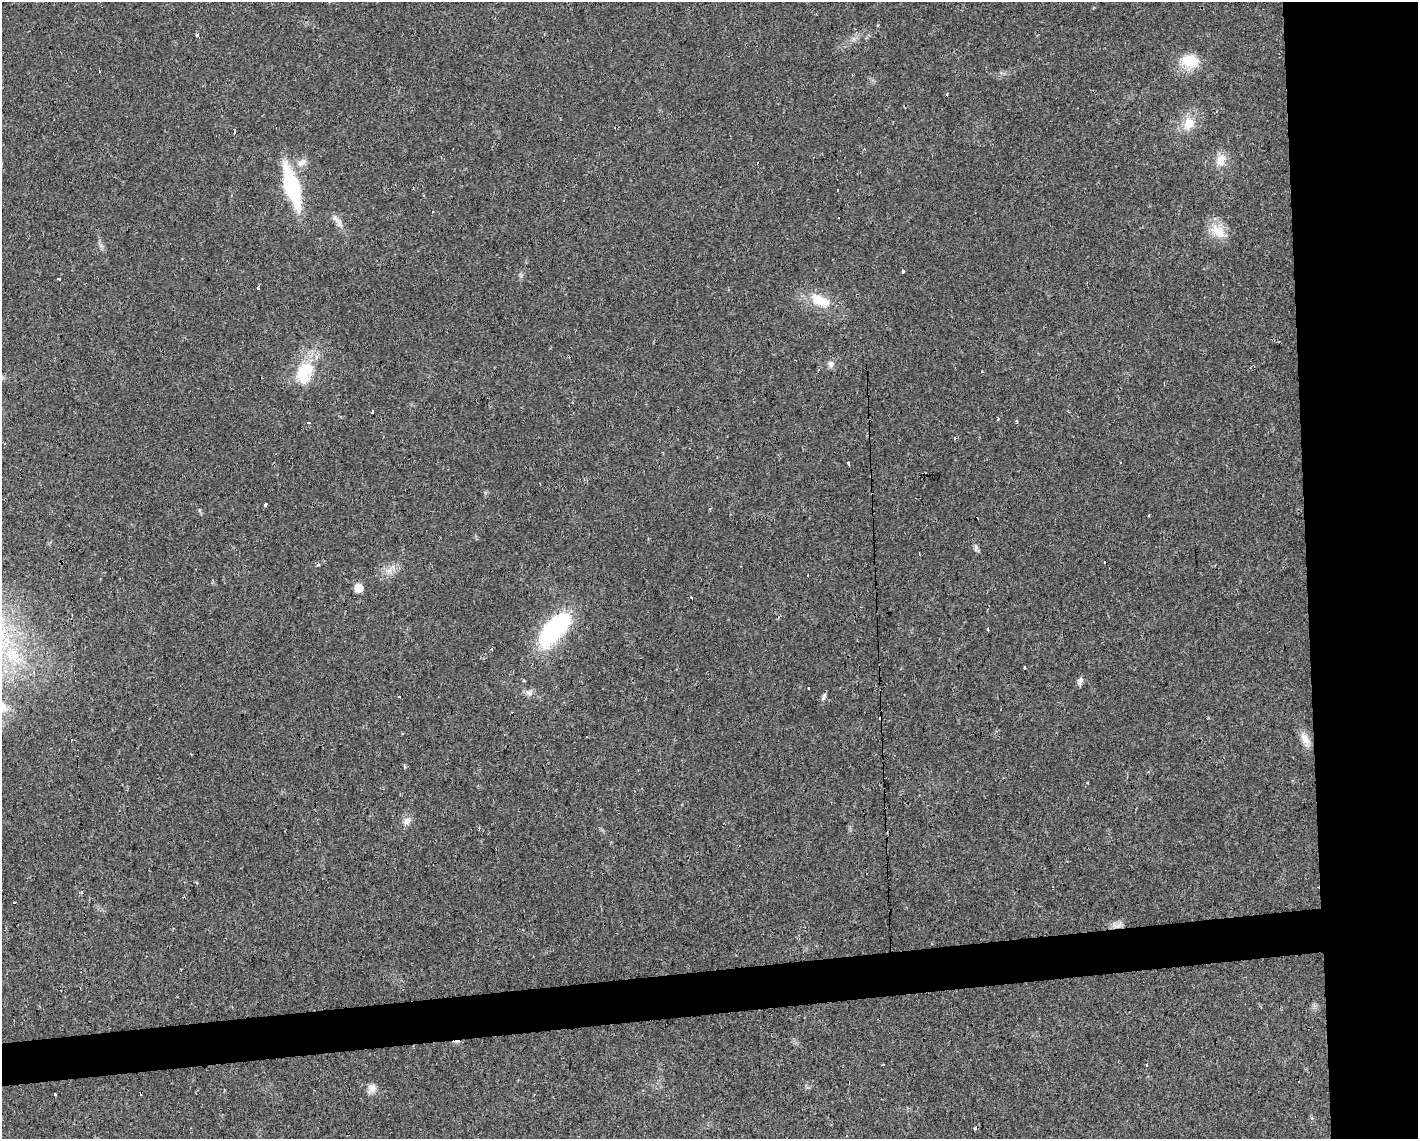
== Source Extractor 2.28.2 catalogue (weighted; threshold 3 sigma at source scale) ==
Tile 6 of 3 x 4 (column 3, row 2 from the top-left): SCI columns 2879-4294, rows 2275-3411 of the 4298 x 4548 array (HDU 1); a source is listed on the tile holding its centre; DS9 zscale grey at full resolution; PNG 1420 x 1141 px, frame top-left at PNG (2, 2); no overlay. Shown black and unused: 11% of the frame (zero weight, under 2 of 3 exposures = <1% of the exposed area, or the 3 px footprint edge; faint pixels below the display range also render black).
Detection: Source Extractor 2.28.2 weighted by HDU 2 'WHT'; one run over the whole footprint, this tile lists its part. Background 0.0253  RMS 0.0033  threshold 0.0147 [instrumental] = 3 sigma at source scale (4.5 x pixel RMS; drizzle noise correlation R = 1.50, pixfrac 1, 0.0396/0.0396 arcsec/px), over >= 5 px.
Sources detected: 60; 1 inside a brighter object's white glare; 14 cosmic-ray / hot-pixel residue — not listed; the other 45 listed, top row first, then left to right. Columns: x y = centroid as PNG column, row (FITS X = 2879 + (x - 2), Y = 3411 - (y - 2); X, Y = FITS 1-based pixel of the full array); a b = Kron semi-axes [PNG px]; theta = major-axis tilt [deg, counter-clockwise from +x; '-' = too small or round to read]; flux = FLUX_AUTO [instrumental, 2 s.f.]
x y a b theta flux
198 35 3 3 - 4.5
1190 61 25 17 -12 7.5
1188 123 19 14 68 5.8
235 131 4 3 - 3.1
1221 160 15 11 69 3.6
302 162 15 8 37 2.3
292 187 37 12 -73 34
838 189 3 3 - 1.3
336 219 16 6 -52 1.9
1218 231 25 14 -41 5.7
903 271 4 3 - 0.66
59 279 4 3 - 1.3
258 288 3 3 - 2.1
820 301 30 14 -25 8.5
831 364 10 9 - 1.4
303 377 34 18 -80 10
373 412 3 3 - 1.5
998 419 4 3 - 0.31
1017 421 5 3 - 0.38
308 422 3 3 - 1.4
955 437 4 4 - 0.5
849 463 3 3 - 1.7
265 504 3 3 - 8.6
1149 516 3 2 - 0.36
976 548 9 5 -80 0.91
919 553 3 2 - 0.26
389 571 8 7 - 1.7
358 588 7 7 - 4.5
691 597 3 3 - 0.66
554 629 43 19 46 36
988 629 3 3 - 2.3
1025 668 3 3 - 1.1
1080 681 10 7 61 1.3
808 688 3 2 - 0.52
529 693 10 7 6 1.4
823 697 10 5 62 0.82
1305 739 18 9 -60 3
404 767 5 3 - 0.48
1088 783 3 3 - 0.88
407 821 11 8 29 1.8
82 891 3 3 - 2.8
1116 926 14 7 -10 1.9
1147 1065 3 3 - 0.67
372 1088 13 10 51 2
55 1094 3 3 - 1.1
Overlapping masked pixels (flux is a lower limit): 1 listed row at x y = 1116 926